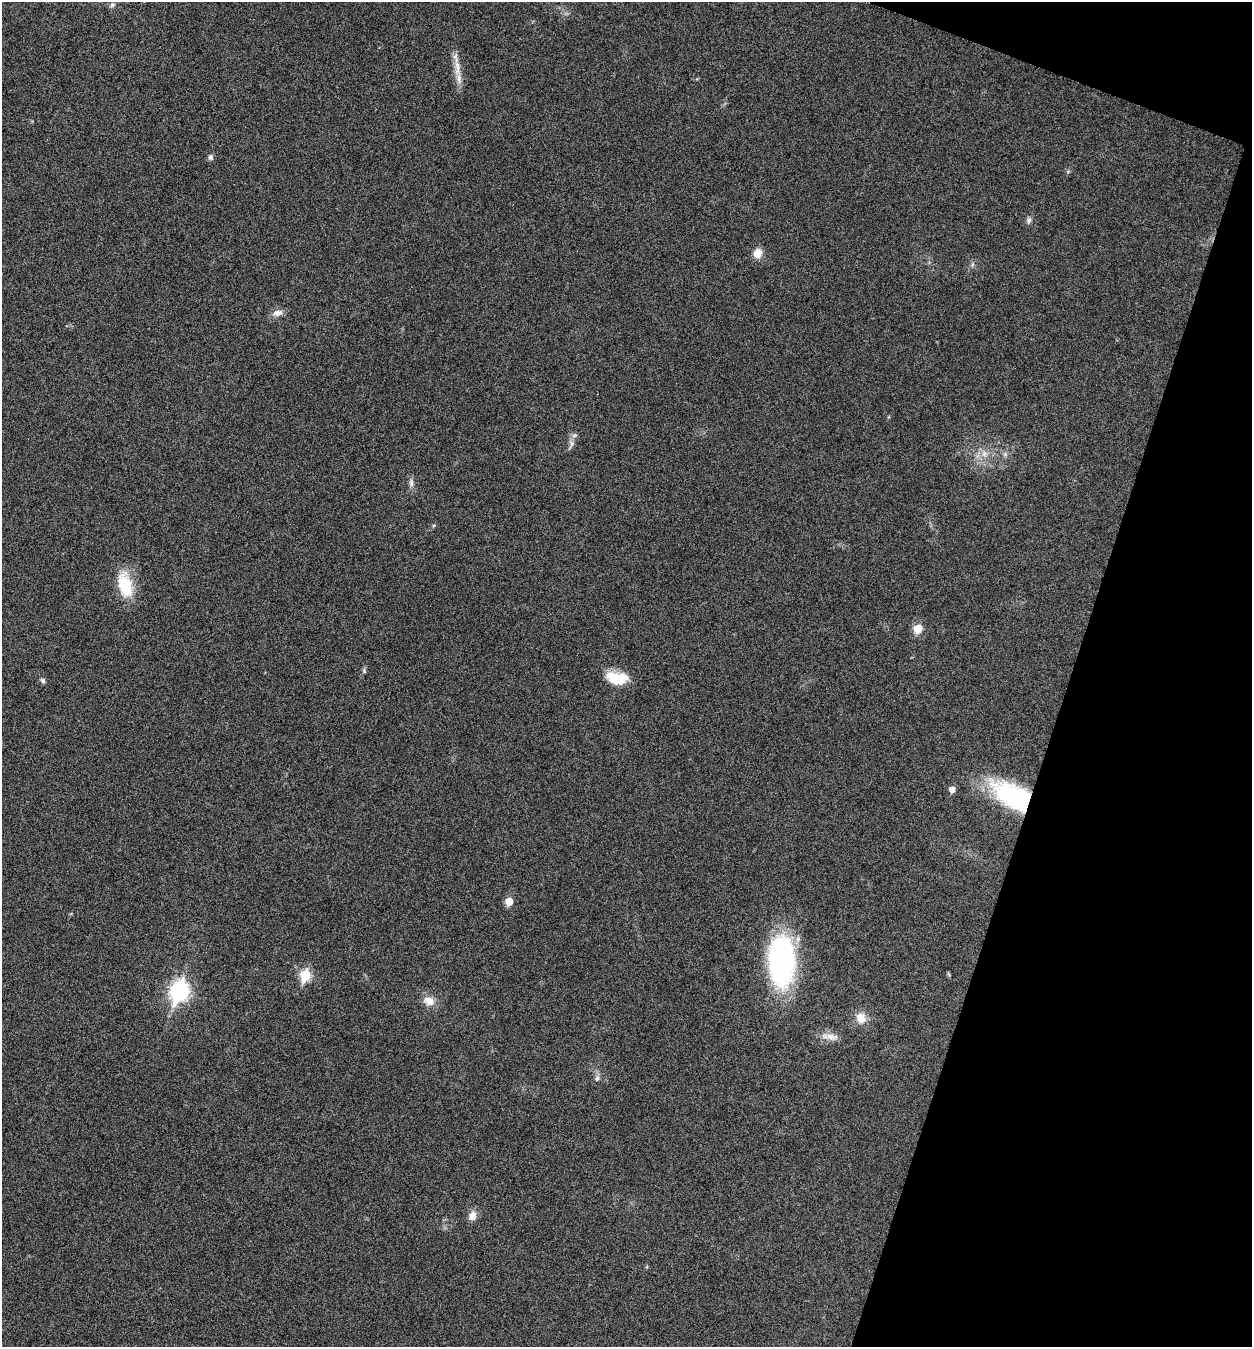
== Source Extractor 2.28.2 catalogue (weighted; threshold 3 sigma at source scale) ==
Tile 8 of 4 x 4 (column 4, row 2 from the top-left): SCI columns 4020-5269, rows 2693-4037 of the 5409 x 5398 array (HDU 1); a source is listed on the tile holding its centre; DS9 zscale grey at full resolution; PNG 1254 x 1349 px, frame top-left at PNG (2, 2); no overlay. Shown black and unused: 16% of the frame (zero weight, under 5 of 9 exposures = <1% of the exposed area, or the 3 px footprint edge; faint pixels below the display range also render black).
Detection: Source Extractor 2.28.2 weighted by HDU 2 'WHT'; one run over the whole footprint, this tile lists its part. Background 0.136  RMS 0.0052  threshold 0.0214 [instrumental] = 3 sigma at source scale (4.09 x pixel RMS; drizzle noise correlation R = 1.36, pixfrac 0.8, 0.05/0.05 arcsec/px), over >= 5 px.
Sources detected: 28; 1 inside a brighter listed object's ellipse — not listed separately; the other 27 listed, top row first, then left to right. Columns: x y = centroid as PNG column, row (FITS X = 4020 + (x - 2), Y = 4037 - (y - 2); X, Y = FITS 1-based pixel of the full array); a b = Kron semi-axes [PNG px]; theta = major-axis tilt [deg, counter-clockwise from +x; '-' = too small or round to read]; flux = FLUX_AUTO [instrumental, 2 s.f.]
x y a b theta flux
112 5 7 5 18 1.2
457 68 27 7 -87 6.1
211 157 8 6 -75 1.4
1029 220 8 6 77 1.4
758 253 10 8 63 5.3
972 265 6 4 72 0.81
277 313 15 8 11 3.1
572 443 9 6 90 1.7
984 454 9 8 - 3.2
1005 454 6 6 - 1.2
411 483 11 6 -88 1.9
125 585 31 16 -73 18
918 629 6 5 - 13
364 671 7 5 -80 0.79
617 678 24 13 -9 13
43 680 7 6 - 1.1
952 789 5 5 - 3.3
1013 797 46 22 -31 63
509 901 5 5 - 9.2
782 961 43 22 89 110
305 975 7 6 - 28
179 991 9 8 - 180
429 1001 15 11 -20 5
861 1018 15 12 -57 5.7
830 1036 15 9 -18 4.1
597 1078 8 6 72 1.5
472 1215 12 9 71 3.6
Overlapping masked pixels (flux is a lower limit): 1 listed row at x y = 1013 797